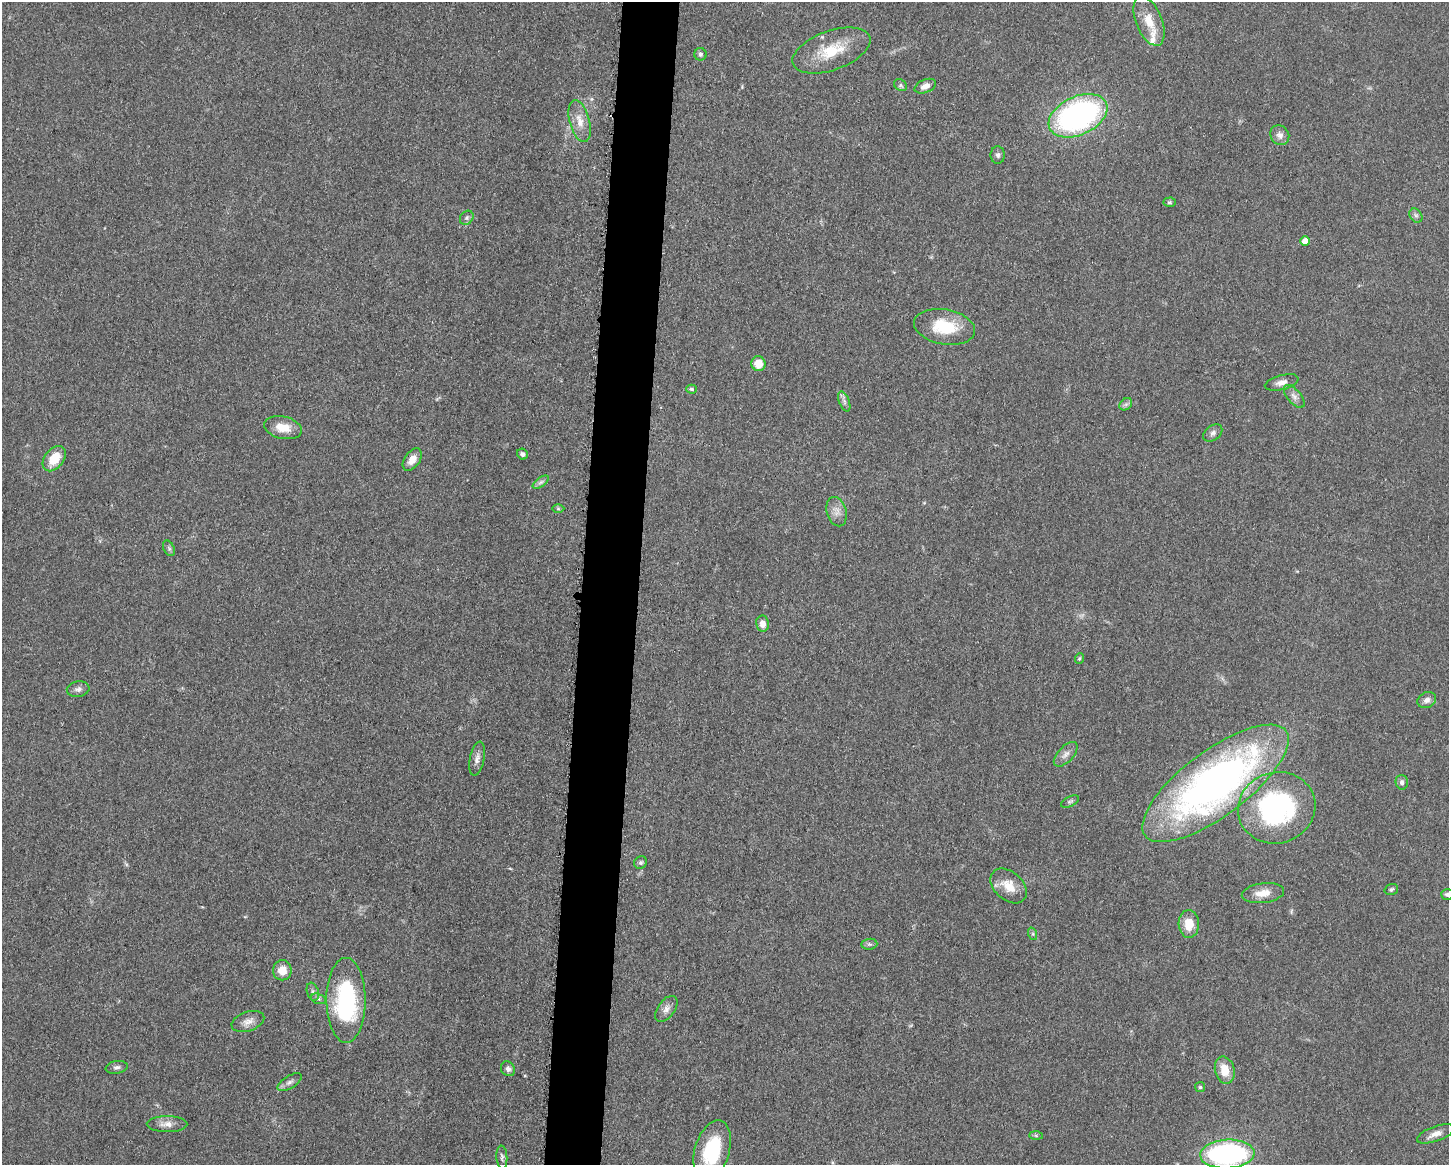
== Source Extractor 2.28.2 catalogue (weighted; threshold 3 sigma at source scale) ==
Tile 8 of 3 x 4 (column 2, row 3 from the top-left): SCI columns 1678-3124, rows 1167-2329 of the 4682 x 4655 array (HDU 1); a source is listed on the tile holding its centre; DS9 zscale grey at full resolution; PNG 1451 x 1167 px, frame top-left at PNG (2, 2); each listed source drawn as its Kron ellipse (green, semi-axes under 4 px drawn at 4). Shown black and unused: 4% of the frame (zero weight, under 3 of 5 exposures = <1% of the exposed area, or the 3 px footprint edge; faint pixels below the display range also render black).
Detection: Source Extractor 2.28.2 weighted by HDU 2 'WHT'; one run over the whole footprint, this tile lists its part. Background 0.0601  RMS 0.0056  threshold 0.0251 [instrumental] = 3 sigma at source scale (4.5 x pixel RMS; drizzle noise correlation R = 1.50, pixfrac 1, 0.05/0.05 arcsec/px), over >= 5 px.
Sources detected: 65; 1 inside a brighter listed object's ellipse — not listed separately; the other 64 listed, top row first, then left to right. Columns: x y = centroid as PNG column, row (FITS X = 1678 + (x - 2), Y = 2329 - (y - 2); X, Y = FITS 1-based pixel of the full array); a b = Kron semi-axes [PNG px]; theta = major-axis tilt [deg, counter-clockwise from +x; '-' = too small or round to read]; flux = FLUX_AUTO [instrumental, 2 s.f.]
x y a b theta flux
1149 21 26 13 -68 11
831 50 41 19 20 21
700 54 6 6 - 1.2
901 85 7 5 -38 1.1
925 86 11 6 22 3.7
1078 116 31 19 25 160
580 121 21 10 -75 7.2
1280 135 10 9 - 3
998 155 9 7 90 1.7
1169 202 6 4 2 0.91
1416 215 7 6 - 1.6
467 218 7 6 - 1.5
1305 241 5 4 - 7
945 327 31 17 -10 23
758 364 7 7 - 7.7
1282 382 17 7 14 3.7
692 389 5 4 - 1
1294 396 14 6 -50 2.9
844 401 10 5 -69 1.8
1126 404 7 5 43 1.4
283 428 19 11 -12 9.7
1213 433 10 7 37 2.1
522 454 6 5 - 1.7
54 459 14 9 52 12
412 460 12 7 55 5.3
541 482 9 4 35 1.5
558 509 6 4 -1 0.79
837 512 15 9 -74 4.3
169 548 8 5 -65 1.2
763 624 8 6 -80 4
1079 658 5 4 - 0.82
78 689 11 7 9 2.3
1427 700 10 7 28 2.7
1066 754 15 7 47 3.5
477 759 17 7 79 3.3
1402 782 7 6 - 1.7
1215 783 88 32 37 280
1070 801 10 5 26 1.2
1277 808 39 35 18 99
641 862 7 6 - 1.3
1009 886 21 14 -42 10
1391 889 7 5 17 1.1
1263 893 21 10 7 7.3
1447 894 6 5 - 1.5
1189 924 14 10 -88 9.6
1033 934 6 4 -72 0.89
869 944 8 5 6 1.3
282 970 10 9 - 7.5
313 992 9 6 -71 1.7
318 999 8 5 -19 1.3
346 1000 42 19 -90 68
666 1009 15 8 54 3.5
248 1021 17 9 18 4.5
117 1067 11 6 10 1.9
508 1069 8 6 -56 1.9
1225 1070 14 9 -75 9.3
290 1082 13 6 31 2.4
1200 1087 5 5 - 0.82
167 1124 20 8 0 4.6
1436 1134 19 7 19 4.3
1036 1135 7 4 -1 0.83
712 1150 31 17 73 33
1227 1154 27 14 3 100
502 1157 11 5 -86 1.6
Isophote crosses this tile's border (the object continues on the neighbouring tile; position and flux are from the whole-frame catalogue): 3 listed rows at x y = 1447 894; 712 1150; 1227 1154